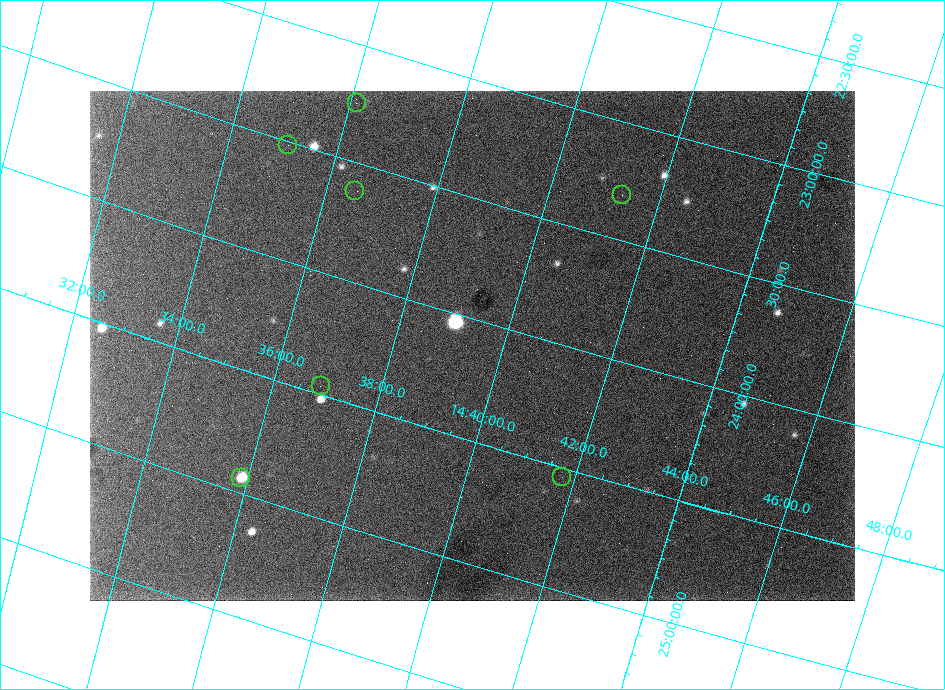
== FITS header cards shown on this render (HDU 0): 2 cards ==
NAXIS1  =                  765 /
NAXIS2  =                  510 /

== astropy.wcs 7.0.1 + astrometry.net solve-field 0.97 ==
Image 765 x 510 px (HDU 0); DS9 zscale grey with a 90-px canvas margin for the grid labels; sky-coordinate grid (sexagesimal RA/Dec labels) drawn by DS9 from the SOLVED WCS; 7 Tycho-2 reference stars matched to detected sources circled (green)
Header WCS: none
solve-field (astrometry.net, Tycho-2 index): SOLVED blind (the file carries no WCS)
Solved WCS: RA---TAN-SIP/DEC--TAN-SIP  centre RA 14:39:26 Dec +24:07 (219.86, +24.11 deg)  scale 15.5 arcsec/px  FOV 197.5' x 130.5'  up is -164 deg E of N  parity normal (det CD < 0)
(file carries no celestial WCS; the grid is the blind solution)
Tycho-2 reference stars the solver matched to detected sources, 7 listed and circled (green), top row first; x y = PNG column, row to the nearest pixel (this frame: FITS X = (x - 90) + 1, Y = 510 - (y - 91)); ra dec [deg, ICRS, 3 dp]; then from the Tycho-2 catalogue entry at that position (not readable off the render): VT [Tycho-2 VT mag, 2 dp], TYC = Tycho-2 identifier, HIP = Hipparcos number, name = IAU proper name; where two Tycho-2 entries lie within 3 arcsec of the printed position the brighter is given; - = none
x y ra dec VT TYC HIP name
357 103 219.029 +23.250 6.51 2015-1299-1 71406 -
288 145 218.775 +23.516 8.48 2015-655-1 71322 -
355 191 219.135 +23.621 7.78 2015-197-1 71439 -
622 195 220.329 +23.308 9.73 2015-966-1 - -
321 386 219.225 +24.463 7.69 2015-780-1 71461 -
562 477 220.441 +24.538 7.71 2015-896-1 71843 -
241 478 218.969 +24.939 7.99 2015-152-1 71387 -